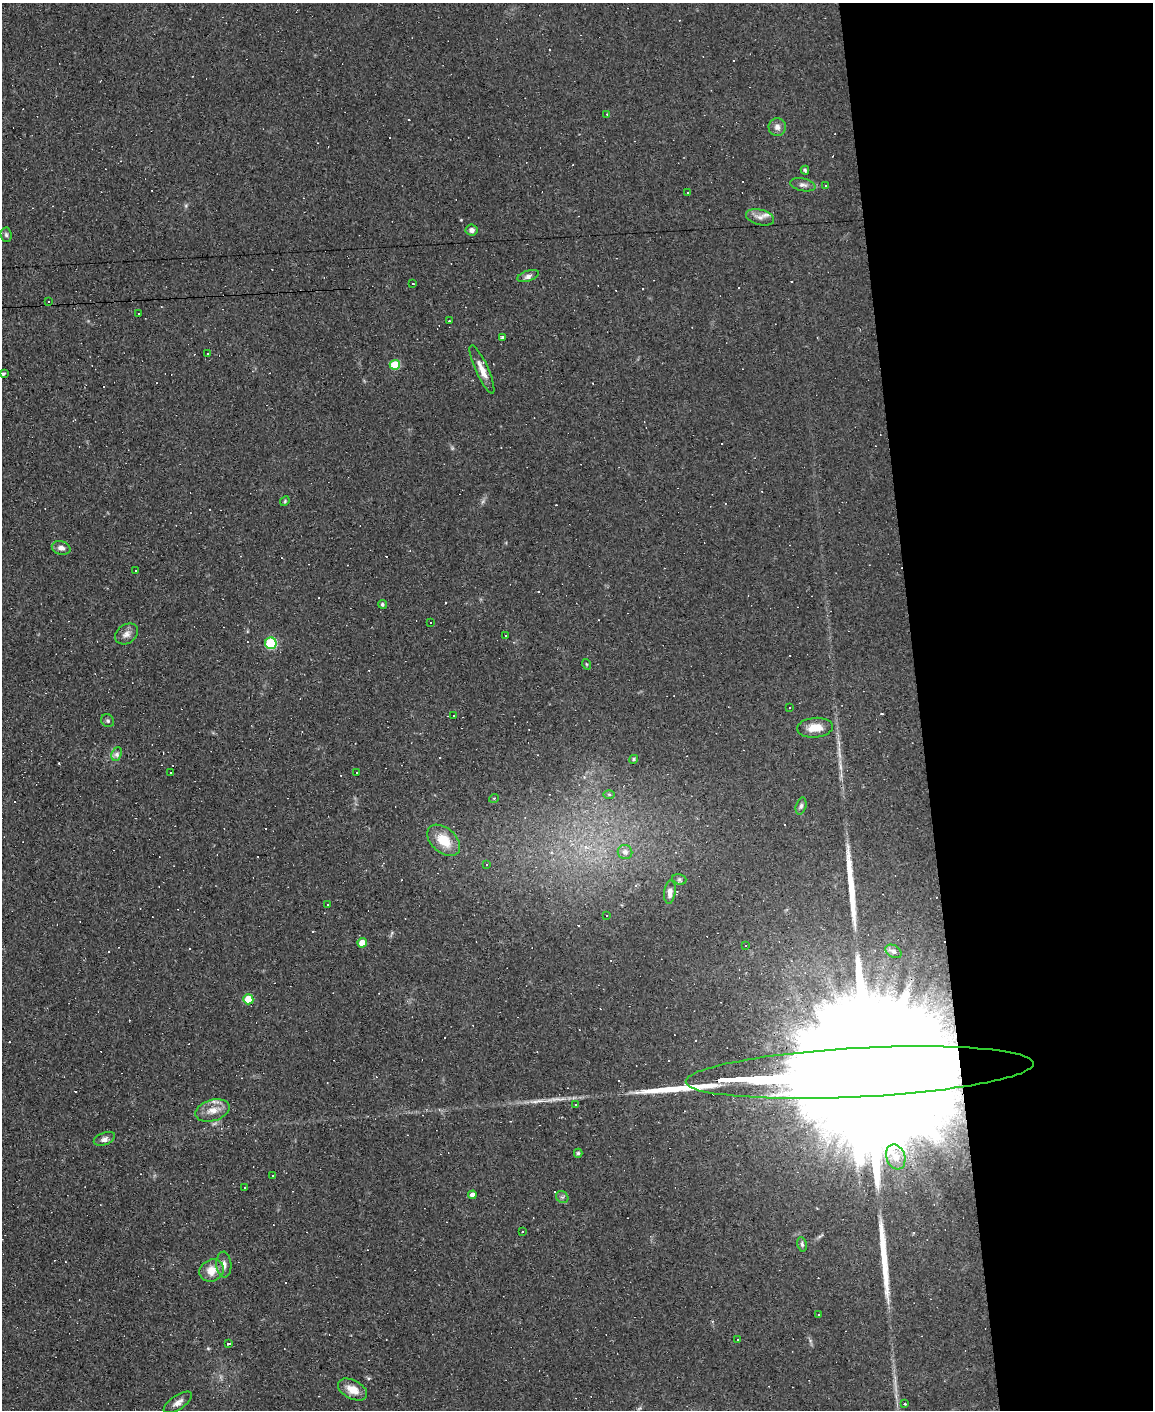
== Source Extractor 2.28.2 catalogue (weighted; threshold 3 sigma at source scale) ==
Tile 8 of 4 x 3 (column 4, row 2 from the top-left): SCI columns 3453-4603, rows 1641-3048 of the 4603 x 4581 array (HDU 1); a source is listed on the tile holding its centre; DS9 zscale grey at full resolution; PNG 1155 x 1412 px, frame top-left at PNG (2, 3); each listed source drawn as its Kron ellipse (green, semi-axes under 4 px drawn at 4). Shown black and unused: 20% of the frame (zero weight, under 3 of 4 exposures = <1% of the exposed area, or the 3 px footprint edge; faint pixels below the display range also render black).
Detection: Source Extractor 2.28.2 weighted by HDU 2 'WHT'; one run over the whole footprint, this tile lists its part. Background 0.0782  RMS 0.0055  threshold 0.0248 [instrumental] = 3 sigma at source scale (4.5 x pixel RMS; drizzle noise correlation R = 1.50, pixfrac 1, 0.05/0.05 arcsec/px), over >= 5 px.
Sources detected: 133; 1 too faint to see at this stretch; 1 inside a brighter object's white glare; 58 cosmic-ray / hot-pixel residue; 2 long thin detections or spike segments (spike, bleed or trail) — neither listed nor drawn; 1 inside a brighter listed object's ellipse — not listed separately; the other 70 listed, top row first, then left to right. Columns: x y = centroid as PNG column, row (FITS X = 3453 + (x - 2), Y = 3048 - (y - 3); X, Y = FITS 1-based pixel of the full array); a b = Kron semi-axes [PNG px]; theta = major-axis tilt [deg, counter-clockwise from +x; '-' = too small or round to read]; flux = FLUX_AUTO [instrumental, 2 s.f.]
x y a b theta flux
607 114 2 2 - 0.34
777 127 9 8 - 2.8
805 170 4 3 - 0.98
803 185 13 6 -11 2.2
826 186 3 3 - 1.1
688 193 3 2 - 0.5
760 217 14 7 -15 3.2
472 230 6 5 - 1.9
6 235 7 5 -86 1.2
528 276 11 5 18 2.1
413 284 3 2 - 0.77
49 302 2 2 - 0.4
139 314 3 2 - 0.57
449 321 2 2 - 0.4
503 337 3 3 - 1.6
207 354 3 3 - 2.8
395 365 5 5 - 19
482 369 26 6 -66 5.8
3 374 4 3 - 0.89
285 501 5 4 - 0.65
61 548 9 6 -14 2.5
135 571 3 2 - 0.63
382 604 4 4 - 1.1
430 623 3 2 - 0.91
126 634 12 9 36 3.2
506 636 3 2 - 0.79
271 643 6 5 - 38
586 664 5 3 - 0.47
790 707 2 2 - 0.48
454 715 2 2 - 0.49
108 721 7 6 - 1.1
815 728 18 10 5 7.7
117 754 7 5 65 1.6
634 759 4 4 - 0.84
171 772 3 2 - 0.79
356 773 3 3 - 0.95
609 794 6 4 -1 0.69
494 798 5 3 - 0.45
801 806 9 5 75 1.3
444 840 19 12 -42 13
625 852 7 7 - 2.8
486 864 3 3 - 0.55
679 879 7 5 -17 1.1
670 892 12 5 83 3.1
327 905 3 3 - 1.3
606 916 3 3 - 6.6
362 943 5 4 - 6.9
746 945 3 3 - 53
893 951 9 6 -31 1.8
248 999 5 5 - 14
860 1072 174 24 3 130000
576 1104 3 2 - 0.59
213 1110 17 10 16 6.5
104 1139 11 6 21 2.3
578 1153 4 4 - 0.84
896 1157 13 9 -70 4.4
272 1175 2 2 - 0.46
245 1188 3 2 - 0.54
472 1195 4 4 - 2.6
562 1197 6 5 - 1.1
523 1232 3 2 - 0.49
802 1244 7 5 -80 1.1
224 1265 13 7 -87 3.4
212 1270 13 10 25 7.7
818 1315 3 3 - 1.3
738 1339 3 3 - 1.9
229 1343 3 3 - 7.9
352 1390 16 9 -28 7.1
178 1402 16 7 34 3.2
905 1404 3 3 - 0.68
Overlapping masked pixels (flux is a lower limit): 1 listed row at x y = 860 1072
Isophote crosses this tile's border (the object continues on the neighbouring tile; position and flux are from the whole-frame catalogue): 1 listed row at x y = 178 1402